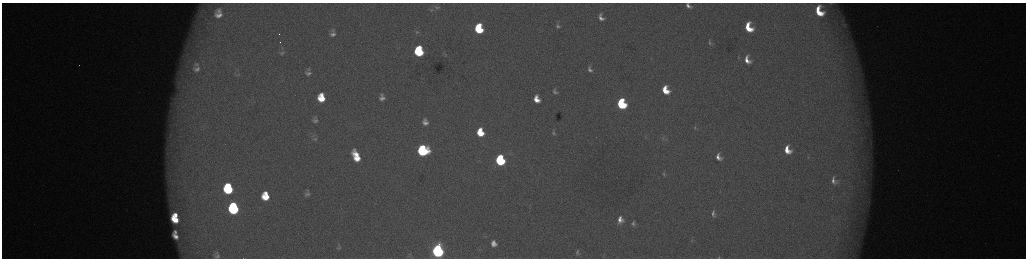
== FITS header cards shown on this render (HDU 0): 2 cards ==
NAXIS1  =                 2048 /fastest changing axis
NAXIS2  =                  512 /next to fastest changing axis

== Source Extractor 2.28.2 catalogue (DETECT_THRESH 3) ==
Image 2048 x 512 px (HDU 0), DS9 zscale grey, zoomed out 1/2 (1 PNG px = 2 x 2 image px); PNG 1028 x 260 px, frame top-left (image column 1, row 511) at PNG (2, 3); no overlay
Background 177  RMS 2.1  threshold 6.2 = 3 sigma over >= 5 px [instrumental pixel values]
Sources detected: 75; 4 cannot appear on this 1/2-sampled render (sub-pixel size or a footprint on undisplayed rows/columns) and are not listed; the other 71 listed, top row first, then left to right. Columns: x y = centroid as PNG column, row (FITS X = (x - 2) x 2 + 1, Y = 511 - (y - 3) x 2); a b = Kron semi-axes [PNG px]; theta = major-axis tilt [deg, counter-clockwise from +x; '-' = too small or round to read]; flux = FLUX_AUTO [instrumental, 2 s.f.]
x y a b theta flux
831 3 11 4 -4 1300
688 6 6 3 -41 1700
437 7 8 5 -12 810
432 10 6 3 -11 460
219 11 7 6 - 1500
819 11 13 8 -66 13000
219 15 8 6 -5 2900
601 17 9 6 -69 2900
842 20 6 2 63 580
558 26 10 7 -72 1900
749 27 10 7 -67 12000
479 29 8 6 -79 23000
333 30 8 5 37 1200
417 32 6 4 -9 520
333 34 9 6 1 2300
280 42 2 1 - 500
710 43 9 5 -62 1300
419 49 5 3 - 12000
419 52 7 6 - 30000
282 53 7 5 14 980
738 58 5 4 - 610
747 60 11 7 -64 5100
196 64 11 9 -2 3500
79 65 2 1 - 200
196 69 14 10 -13 4600
308 69 6 5 - 970
590 69 10 6 -62 2300
308 73 9 6 -7 1800
238 75 6 4 17 570
665 90 9 6 -67 9900
555 91 9 7 -57 1600
382 95 6 4 -86 830
321 98 8 6 -86 10000
382 98 5 4 - 1600
537 99 7 5 -72 5400
621 104 8 6 -70 41000
315 121 5 3 - 990
425 122 6 5 - 2400
695 128 5 4 - 540
480 132 7 5 -76 11000
553 133 6 4 -80 880
645 137 5 4 - 500
315 139 6 4 17 560
664 139 7 5 -42 1200
423 150 8 7 - 59000
787 150 8 6 -66 6700
356 155 10 5 -47 6500
718 157 9 6 -64 3200
808 157 5 3 - 500
357 158 6 4 -11 5800
500 160 7 6 - 51000
664 173 9 4 -85 1000
833 180 7 4 -75 1700
228 188 8 7 - 36000
307 193 6 4 85 1400
265 196 9 7 -83 12000
233 208 8 7 - 62000
713 213 10 6 -88 1800
175 215 4 3 - 3400
175 219 7 5 -43 9500
620 220 9 7 88 3600
633 224 8 6 -80 1600
175 232 3 2 - 900
175 236 7 4 -52 2900
692 240 7 3 76 660
494 243 6 5 - 3000
339 247 7 4 -84 550
438 251 7 6 - 130000
577 252 5 3 - 760
216 255 10 8 -77 2000
719 257 4 2 - 300
At the frame edge (FLAGS 8, measured only in part): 5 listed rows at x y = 831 3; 688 6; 438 251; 216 255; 719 257
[4 sub-pixel or undisplayed-footprint detections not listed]